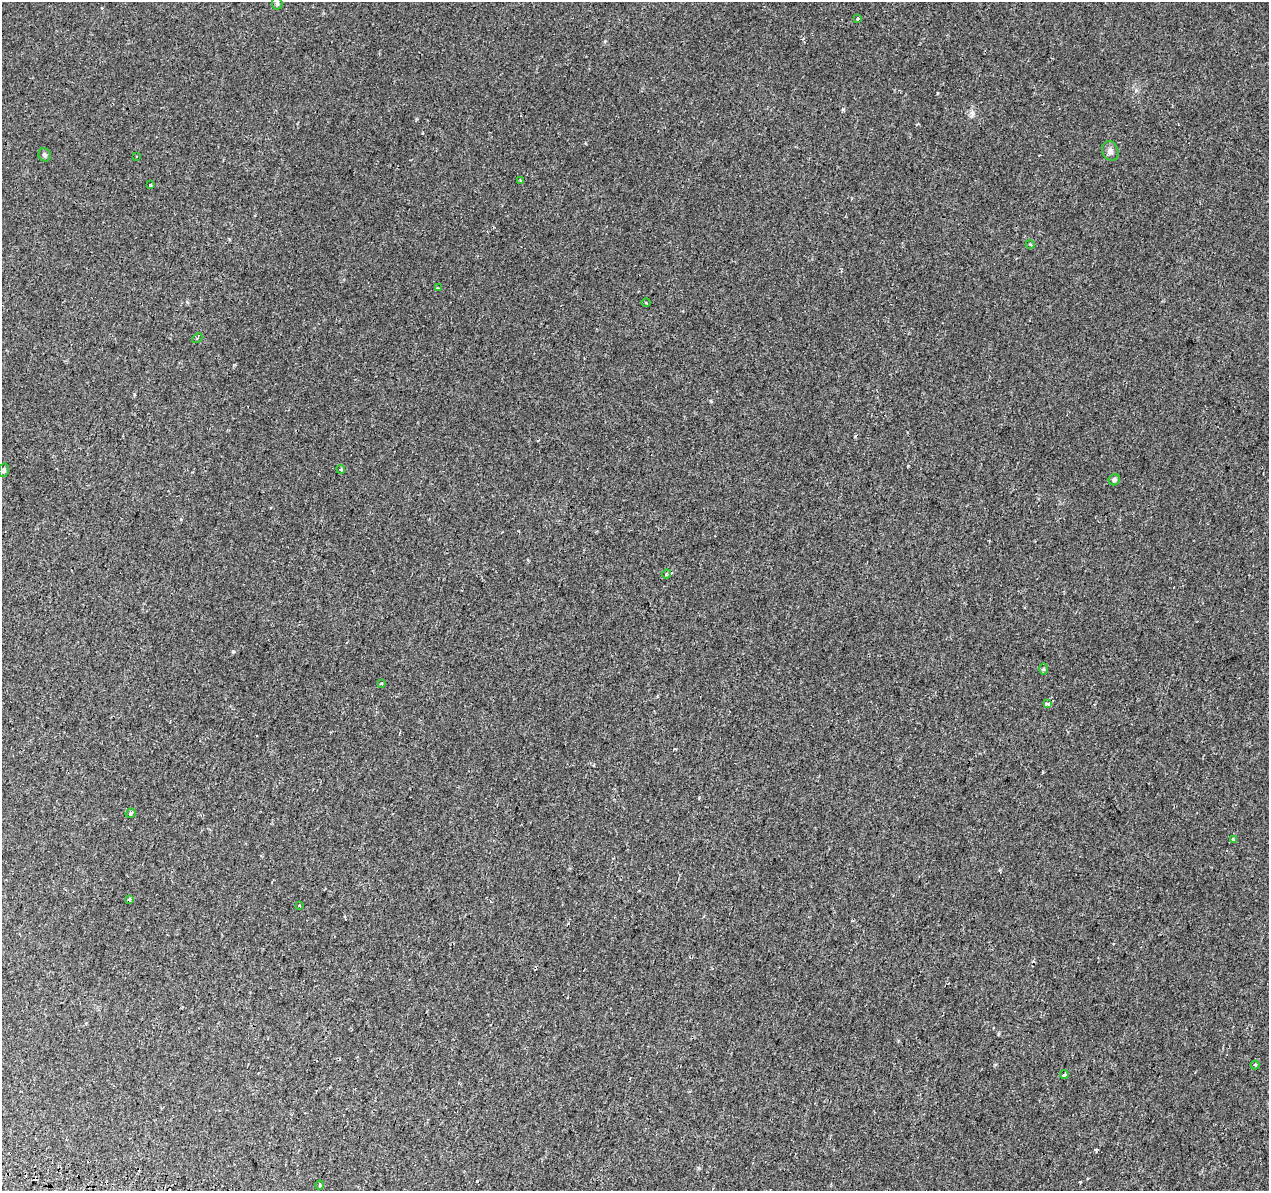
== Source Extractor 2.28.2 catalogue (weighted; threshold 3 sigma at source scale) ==
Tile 7 of 4 x 4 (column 3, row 2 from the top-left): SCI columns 2560-3826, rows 2719-3907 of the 5108 x 5377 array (HDU 1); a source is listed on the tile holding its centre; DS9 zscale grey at full resolution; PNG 1271 x 1193 px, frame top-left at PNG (2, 2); each listed source drawn as its Kron ellipse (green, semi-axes under 4 px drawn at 4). Shown black and unused: <1% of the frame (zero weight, under 2 of 3 exposures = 3% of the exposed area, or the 3 px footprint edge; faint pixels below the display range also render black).
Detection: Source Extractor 2.28.2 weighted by HDU 2 'WHT'; one run over the whole footprint, this tile lists its part. Background 0.00121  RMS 0.0038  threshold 0.017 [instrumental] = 3 sigma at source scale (4.5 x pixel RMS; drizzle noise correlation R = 1.50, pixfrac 1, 0.0396/0.0396 arcsec/px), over >= 5 px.
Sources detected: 28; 3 cosmic-ray / hot-pixel residue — neither listed nor drawn; the other 25 listed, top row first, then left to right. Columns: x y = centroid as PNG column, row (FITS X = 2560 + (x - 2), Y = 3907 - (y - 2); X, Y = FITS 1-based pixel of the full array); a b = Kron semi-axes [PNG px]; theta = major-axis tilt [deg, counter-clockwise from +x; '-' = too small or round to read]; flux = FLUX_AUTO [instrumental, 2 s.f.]
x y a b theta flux
277 4 6 5 - 0.6
858 19 3 3 - 0.53
1110 151 10 8 -66 1.5
45 155 6 6 - 0.84
136 156 3 3 - 0.63
520 181 3 3 - 1.8
150 185 3 3 - 1.9
1030 244 4 3 - 0.36
438 288 3 2 - 0.33
646 303 4 3 - 0.31
197 338 6 3 38 0.4
341 469 4 4 - 0.62
4 470 7 5 76 0.77
1114 480 6 5 - 0.74
666 574 4 3 - 0.44
1043 669 6 4 90 0.47
382 683 3 3 - 0.54
1047 704 4 3 - 1.3
131 813 5 4 - 0.8
1233 839 3 3 - 1.2
129 900 4 3 - 0.47
299 905 3 2 - 0.38
1255 1065 4 4 - 0.59
1064 1075 4 3 - 0.92
320 1185 5 3 - 0.32
Unlisted compact peaks at least as high as the median listed source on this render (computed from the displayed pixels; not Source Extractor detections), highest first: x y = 233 651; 477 1181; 711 401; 908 466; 937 93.